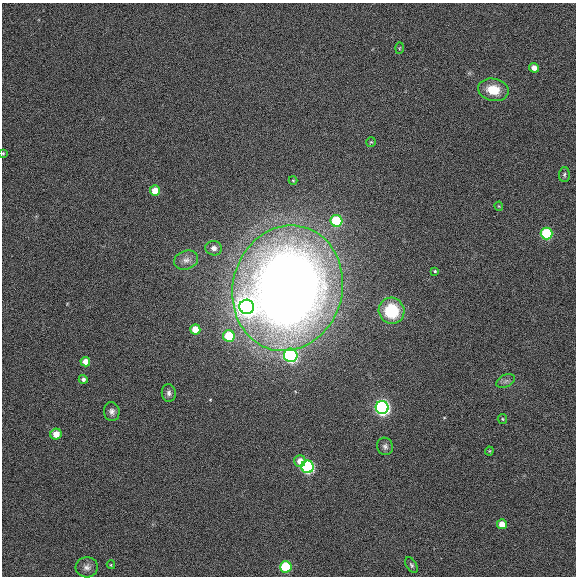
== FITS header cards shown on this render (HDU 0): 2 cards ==
NAXIS1  =                  574
NAXIS2  =                  574

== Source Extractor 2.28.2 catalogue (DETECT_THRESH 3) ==
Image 574 x 574 px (HDU 0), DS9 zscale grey, 1 PNG px = 1 image px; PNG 578 x 578 px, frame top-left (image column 1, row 574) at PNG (2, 3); each listed source drawn as its Kron ellipse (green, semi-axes under 4 px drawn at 4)
Background 0.00178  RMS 0.031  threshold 0.0933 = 3 sigma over >= 5 px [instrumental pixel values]
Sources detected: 37; all 37 listed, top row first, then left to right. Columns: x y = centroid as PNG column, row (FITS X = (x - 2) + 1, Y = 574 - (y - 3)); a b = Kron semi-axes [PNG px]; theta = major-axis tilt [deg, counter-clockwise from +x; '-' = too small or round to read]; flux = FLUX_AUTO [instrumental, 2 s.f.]
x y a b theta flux
399 48 6 4 87 2.5
534 68 5 4 - 17
493 90 15 11 -11 49
371 142 5 5 - 2.4
3 153 4 3 - 2
564 174 7 5 88 4.4
293 180 4 4 - 2
155 191 5 5 - 39
499 206 4 4 - 2
336 221 6 6 - 140
547 234 6 6 - 170
214 248 8 7 - 8.1
186 260 12 9 19 14
435 271 4 3 - 2.5
287 288 63 54 75 3000
247 307 7 7 - 1400
391 311 13 13 - 99
195 329 5 5 - 38
229 336 6 6 - 100
291 355 7 6 - 440
85 362 5 5 - 25
83 379 4 4 - 6.1
506 381 10 6 27 7.8
169 393 9 7 -83 7.7
382 407 6 6 - 710
112 412 9 8 - 9.4
502 419 5 4 - 2.5
56 434 6 5 - 27
385 446 9 8 - 6.9
489 451 4 4 - 2.1
300 461 6 5 - 19
308 467 6 6 - 390
502 524 5 5 - 26
111 565 4 4 - 1.8
411 565 8 5 -58 4.4
87 567 11 10 - 12
286 567 6 5 - 150
At the frame edge (FLAGS 8, measured only in part): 1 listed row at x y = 3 153